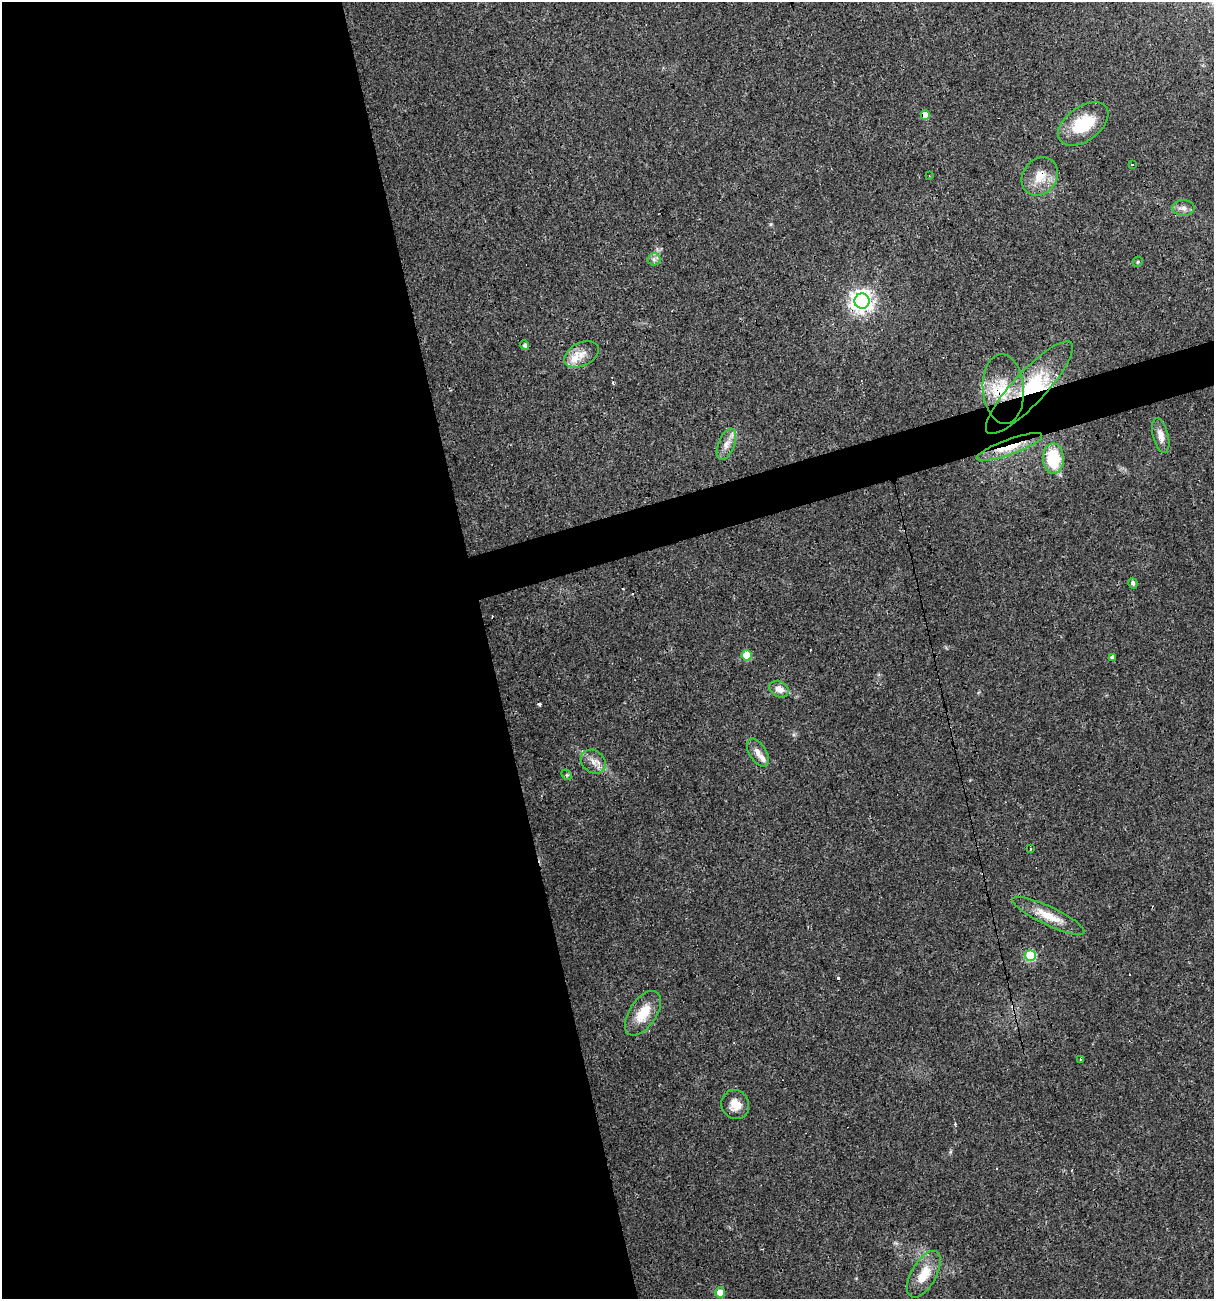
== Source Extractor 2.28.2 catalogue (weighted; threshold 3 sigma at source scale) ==
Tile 9 of 4 x 4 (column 1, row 3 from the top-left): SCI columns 46-1257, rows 1297-2593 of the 4989 x 5186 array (HDU 1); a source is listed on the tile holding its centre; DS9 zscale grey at full resolution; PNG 1216 x 1301 px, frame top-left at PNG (2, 2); each listed source drawn as its Kron ellipse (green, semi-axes under 4 px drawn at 4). Shown black and unused: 42% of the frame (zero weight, under 3 of 4 exposures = <1% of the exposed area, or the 3 px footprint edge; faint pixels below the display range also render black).
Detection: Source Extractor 2.28.2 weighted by HDU 2 'WHT'; one run over the whole footprint, this tile lists its part. Background 0.0332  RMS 0.0037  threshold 0.0168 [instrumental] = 3 sigma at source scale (4.5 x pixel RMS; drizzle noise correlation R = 1.50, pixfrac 1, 0.0396/0.0396 arcsec/px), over >= 5 px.
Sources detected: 47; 12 cosmic-ray / hot-pixel residue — neither listed nor drawn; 3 inside a brighter listed object's ellipse — not listed separately; the other 32 listed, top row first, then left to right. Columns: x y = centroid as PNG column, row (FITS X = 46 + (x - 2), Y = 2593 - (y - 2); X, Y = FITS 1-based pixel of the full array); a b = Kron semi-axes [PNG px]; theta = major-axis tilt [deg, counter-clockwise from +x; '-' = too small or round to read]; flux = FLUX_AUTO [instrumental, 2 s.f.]
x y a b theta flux
925 115 5 4 - 4.9
1083 124 28 17 36 15
1132 165 3 2 - 0.41
929 176 3 2 - 0.71
1040 176 20 17 53 7.2
1183 208 11 8 -1 2
654 259 6 6 - 1.1
1138 262 5 4 - 0.54
862 301 7 7 - 240
525 345 5 4 - 0.98
581 354 18 11 28 4.7
1029 388 61 16 47 24
1003 389 35 20 -85 14
1161 435 18 7 -76 2.8
726 444 16 8 67 3
1009 447 35 7 20 8.1
1053 458 15 10 -89 18
1133 583 5 4 - 0.92
747 655 5 5 - 7.3
1112 657 3 3 - 6.4
779 689 10 7 -27 3.2
758 752 15 8 -59 2.4
593 762 13 11 -37 3.2
567 775 6 4 -44 0.5
1030 849 3 3 - 1
1048 916 39 9 -25 7.5
1030 956 5 5 - 28
643 1013 25 13 56 8.8
1080 1059 3 2 - 0.46
735 1105 15 13 -60 4.3
924 1274 26 12 61 8.3
720 1293 5 5 - 4.2
Overlapping masked pixels (flux is a lower limit): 7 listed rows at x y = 925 115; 1040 176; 862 301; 1029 388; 1003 389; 1009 447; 1048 916